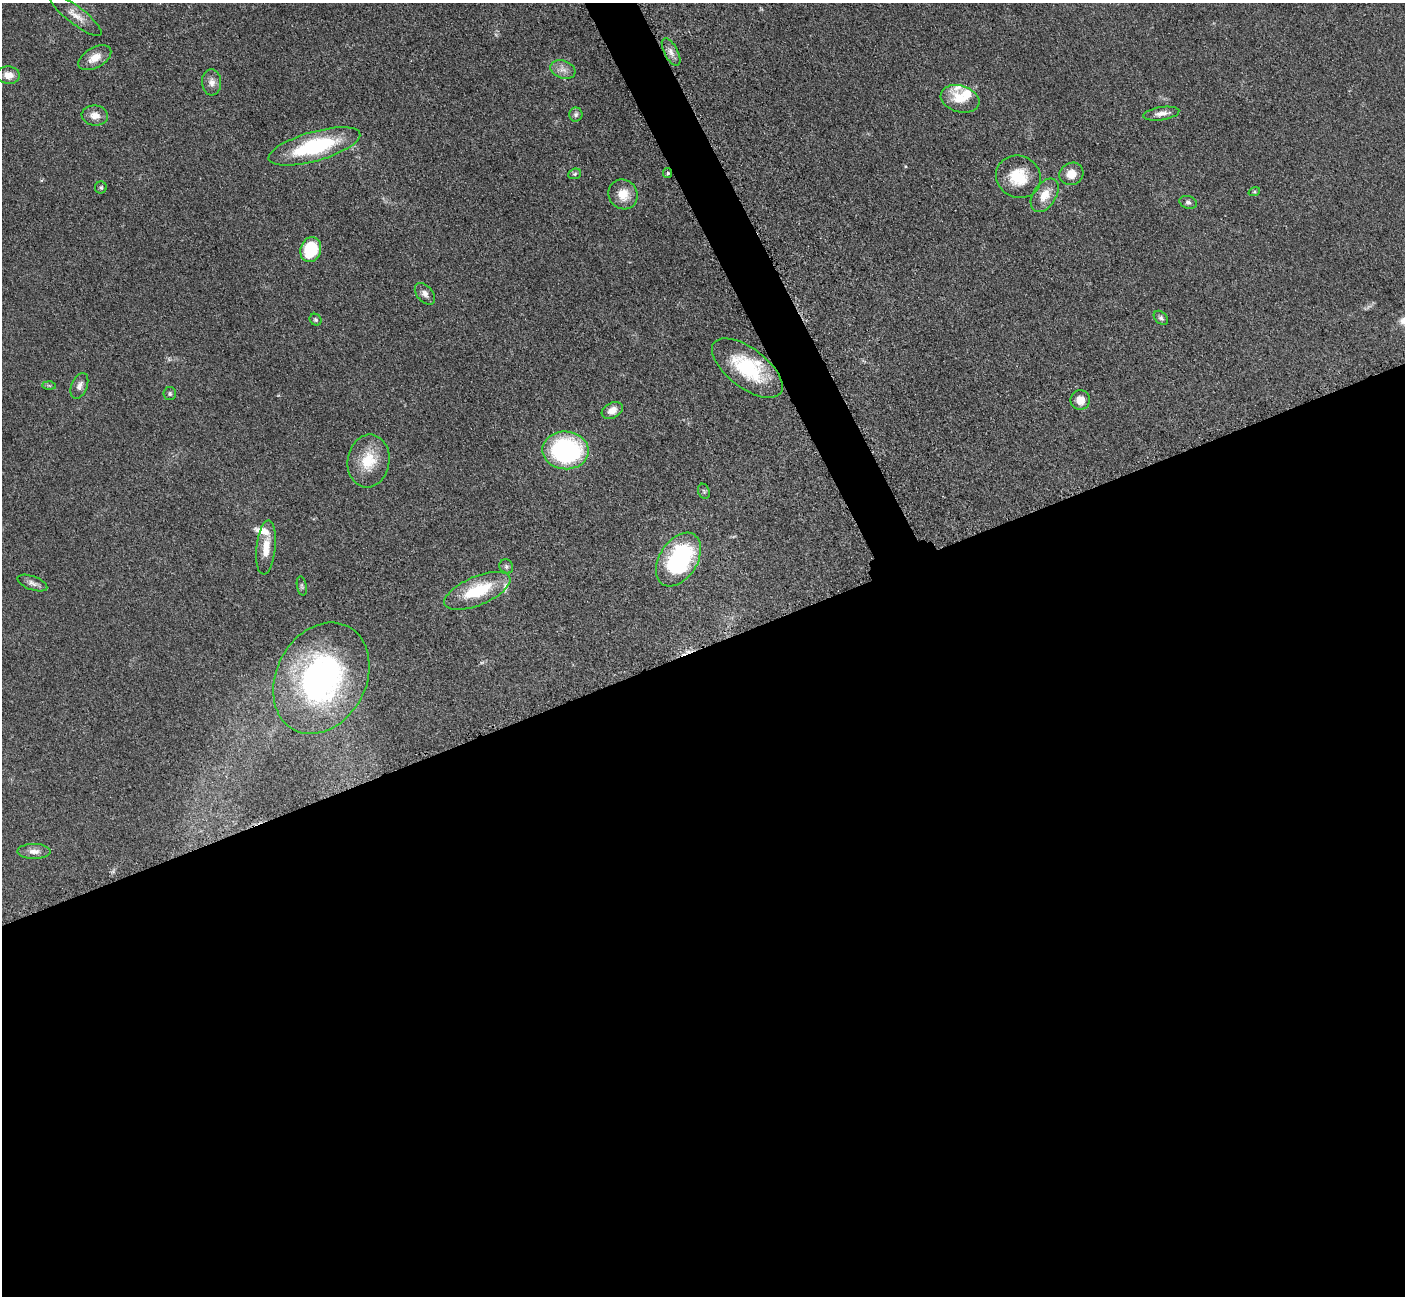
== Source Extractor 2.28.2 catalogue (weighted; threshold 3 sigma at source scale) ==
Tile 15 of 4 x 4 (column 3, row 4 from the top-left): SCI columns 2827-4229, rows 297-1590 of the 5699 x 5661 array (HDU 1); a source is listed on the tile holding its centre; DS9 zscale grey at full resolution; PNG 1407 x 1298 px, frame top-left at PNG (2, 3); each listed source drawn as its Kron ellipse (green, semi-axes under 4 px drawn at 4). Shown black and unused: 52% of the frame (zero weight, under 3 of 5 exposures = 4% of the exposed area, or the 3 px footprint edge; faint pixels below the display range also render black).
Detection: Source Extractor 2.28.2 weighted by HDU 2 'WHT'; one run over the whole footprint, this tile lists its part. Background 0.0521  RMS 0.0055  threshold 0.0248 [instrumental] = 3 sigma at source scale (4.5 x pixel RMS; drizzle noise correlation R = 1.50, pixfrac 1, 0.05/0.05 arcsec/px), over >= 5 px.
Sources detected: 47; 1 too faint to see at this stretch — neither listed nor drawn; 5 inside a brighter listed object's ellipse — not listed separately; the other 41 listed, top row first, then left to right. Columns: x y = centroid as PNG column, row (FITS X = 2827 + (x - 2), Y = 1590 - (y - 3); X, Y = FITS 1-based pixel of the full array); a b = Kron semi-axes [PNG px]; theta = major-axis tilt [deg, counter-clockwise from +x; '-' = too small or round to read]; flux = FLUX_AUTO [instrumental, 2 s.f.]
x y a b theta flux
76 15 32 9 -37 6.1
671 52 15 7 -62 3.8
95 58 18 10 30 6.5
563 70 13 9 -19 3.7
8 75 11 8 -5 5
212 82 13 9 -86 3.9
960 99 20 13 -16 10
1161 114 18 6 8 3.8
95 115 13 10 -8 4.8
576 115 7 6 - 1.6
314 146 47 14 16 48
668 173 5 4 - 0.79
575 174 7 5 21 0.94
1071 174 12 11 - 6.3
1018 177 23 21 -29 17
101 188 6 6 - 1.1
1254 192 6 4 18 0.67
623 194 15 14 - 8.9
1045 195 18 11 56 8.7
1188 202 9 6 -18 1.7
311 250 13 10 71 28
425 294 12 8 -49 2.9
1161 318 8 5 -44 1.4
316 320 6 5 - 0.99
747 368 42 19 -37 37
49 385 7 4 -1 0.84
79 386 13 8 67 3.1
170 394 6 6 - 1.1
1080 400 10 9 - 5.7
612 410 11 7 30 4.5
566 450 23 19 -4 79
368 461 26 21 82 16
704 491 8 5 -69 1.2
266 547 27 9 84 8.4
678 560 29 19 57 73
506 566 7 6 - 1.4
32 583 16 6 -20 2.5
302 586 10 4 -79 1.1
477 591 35 14 23 27
321 678 58 45 62 150
34 851 17 7 -1 4